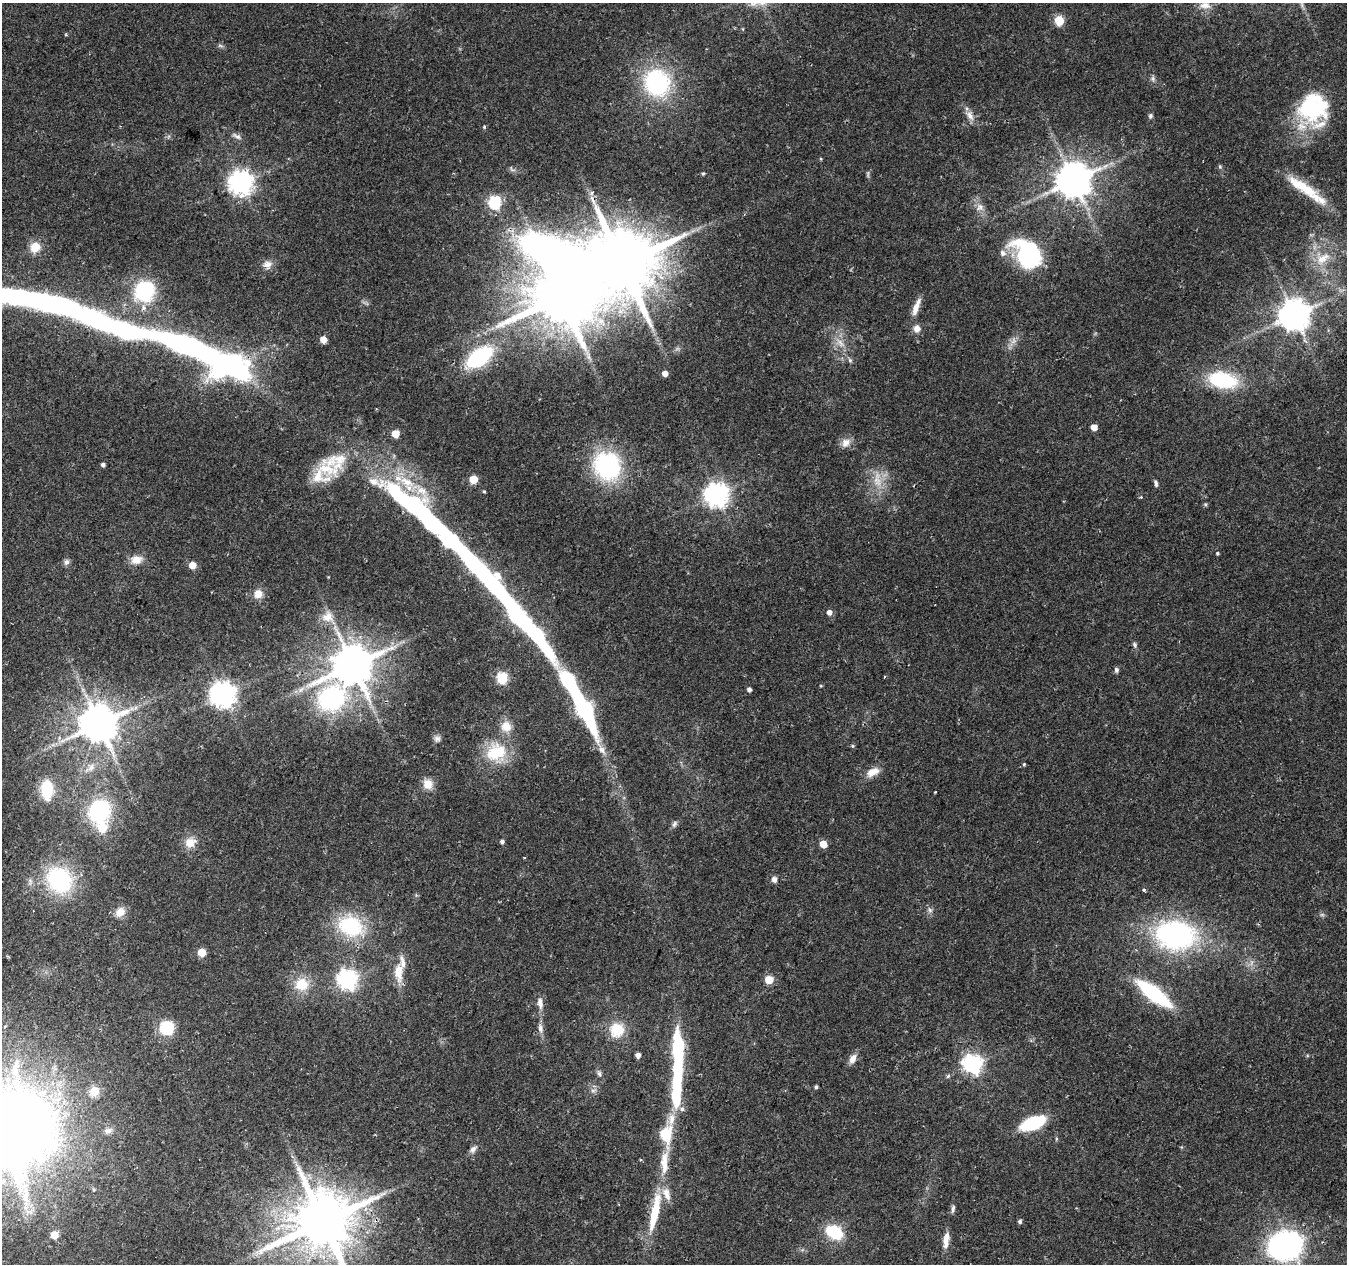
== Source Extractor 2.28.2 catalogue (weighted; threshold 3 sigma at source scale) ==
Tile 7 of 4 x 4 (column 3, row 2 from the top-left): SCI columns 2698-4042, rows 2804-4065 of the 5387 x 5542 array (HDU 1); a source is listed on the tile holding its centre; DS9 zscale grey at full resolution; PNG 1349 x 1266 px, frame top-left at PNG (2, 3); no overlay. Shown black and unused: <1% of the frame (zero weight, under 2 of 3 exposures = <1% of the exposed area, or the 3 px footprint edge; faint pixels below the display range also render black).
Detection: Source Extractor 2.28.2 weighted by HDU 2 'WHT'; one run over the whole footprint, this tile lists its part. Background 0.0295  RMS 0.0033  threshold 0.015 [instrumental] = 3 sigma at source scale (4.5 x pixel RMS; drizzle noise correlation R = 1.50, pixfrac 1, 0.0396/0.0396 arcsec/px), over >= 5 px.
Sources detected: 158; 2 too faint to see at this stretch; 15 inside a brighter object's white glare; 1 cosmic-ray / hot-pixel residue — not listed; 15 inside a brighter listed object's ellipse — not listed separately; the other 125 listed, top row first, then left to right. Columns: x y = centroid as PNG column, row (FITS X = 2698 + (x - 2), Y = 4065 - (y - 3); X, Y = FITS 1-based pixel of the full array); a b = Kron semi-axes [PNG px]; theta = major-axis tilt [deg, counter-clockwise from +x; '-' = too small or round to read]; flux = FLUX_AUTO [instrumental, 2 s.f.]
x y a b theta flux
1205 5 15 10 -4 2.9
1059 20 5 5 - 17
220 46 9 4 -9 0.65
1153 79 8 6 -89 0.93
657 83 26 24 -59 42
1312 107 36 29 47 37
970 116 17 8 -51 2.5
1150 116 6 5 - 0.69
484 127 5 4 - 0.55
237 136 14 6 -28 1.4
821 159 5 3 - 0.31
1220 167 6 5 - 0.51
703 173 4 4 - 0.46
1073 181 10 9 - 910
241 183 8 8 - 300
1309 191 59 13 -40 13
495 202 6 6 - 49
980 207 11 8 31 1.8
35 247 14 12 50 4.9
1027 254 33 24 -52 36
1322 258 24 18 32 9.6
267 264 12 11 - 2.3
622 264 19 15 64 3600
144 291 21 19 54 26
47 303 84 15 -14 150
916 307 23 7 69 3.6
1294 315 9 9 - 640
917 328 9 9 - 2.1
126 331 66 14 -10 89
323 339 5 5 - 5.1
840 343 17 7 -48 2.9
210 355 14 9 -26 76
479 357 25 14 37 33
850 360 6 5 - 0.65
665 373 4 4 - 2.5
1223 380 26 14 -11 27
1094 427 5 5 - 3.6
395 434 5 5 - 9
846 443 13 11 52 2.7
336 461 43 30 31 18
103 465 4 4 - 1
607 466 24 21 -60 50
473 479 5 5 - 10
877 480 27 10 -83 6
1156 483 9 4 -77 0.81
484 491 4 3 - 0.4
716 495 8 8 - 290
1205 504 6 4 -44 0.42
411 505 127 17 -39 120
1217 553 3 3 - 0.66
136 560 15 11 8 3.7
66 562 8 7 - 1.1
192 565 5 5 - 5.3
258 594 11 10 - 3.3
829 612 5 5 - 1.9
516 615 10 8 -58 57
327 617 17 15 -5 4.4
537 634 32 7 -56 55
1135 645 8 5 -60 0.8
352 665 11 10 - 1300
1116 670 7 5 -77 0.82
885 676 3 2 - 0.43
502 678 6 5 - 32
749 689 4 4 - 1.1
223 695 8 8 - 360
331 698 56 41 7 64
135 708 7 4 71 0.73
585 709 28 8 -64 110
98 724 10 10 - 1200
506 727 15 14 - 4.4
437 739 9 8 - 1.3
853 746 5 4 - 0.46
496 752 27 21 26 16
1024 764 4 4 - 0.39
90 768 20 9 36 3.9
873 772 17 9 25 3.7
428 784 13 12 - 3.7
47 790 16 9 -89 16
99 811 20 17 50 35
674 824 10 6 58 0.96
502 841 4 4 - 0.91
190 843 15 13 17 4.2
823 844 5 5 - 6.5
774 879 5 5 - 2
59 880 25 21 -49 39
1144 890 4 4 - 0.51
930 910 7 6 - 0.94
120 912 13 11 55 3.5
1322 915 7 4 0 0.61
351 926 26 20 -26 27
1176 935 38 27 -10 71
202 952 5 5 - 9.7
398 972 26 12 -90 6.2
347 980 7 7 - 180
769 980 5 5 - 11
302 984 19 18 - 8.1
1154 993 39 12 -38 31
540 1003 16 7 -82 2.3
167 1028 12 12 - 13
540 1028 13 7 -81 1.7
617 1030 13 13 - 11
678 1049 30 8 87 50
638 1055 4 4 - 1.8
853 1059 13 8 63 2.3
972 1064 7 7 - 170
599 1073 9 5 -74 0.94
816 1087 4 4 - 0.63
593 1090 9 4 8 0.85
94 1091 12 11 - 4.8
682 1109 7 6 - 1.1
19 1116 113 74 -71 330
1033 1123 24 11 21 20
108 1131 12 8 8 1.8
665 1134 8 7 - 21
1056 1139 5 3 - 0.37
473 1149 11 7 47 1.4
664 1163 47 11 82 11
953 1209 10 4 81 0.92
655 1213 47 9 78 15
323 1222 17 15 48 2600
1020 1222 4 4 - 0.77
834 1232 15 10 -29 16
54 1235 5 5 - 7
946 1238 14 7 71 2.8
1289 1244 14 11 12 310
Overlapping masked pixels (flux is a lower limit): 2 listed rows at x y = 1176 935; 323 1222
Isophote crosses this tile's border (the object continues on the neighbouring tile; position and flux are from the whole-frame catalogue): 3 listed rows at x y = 47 303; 19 1116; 323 1222